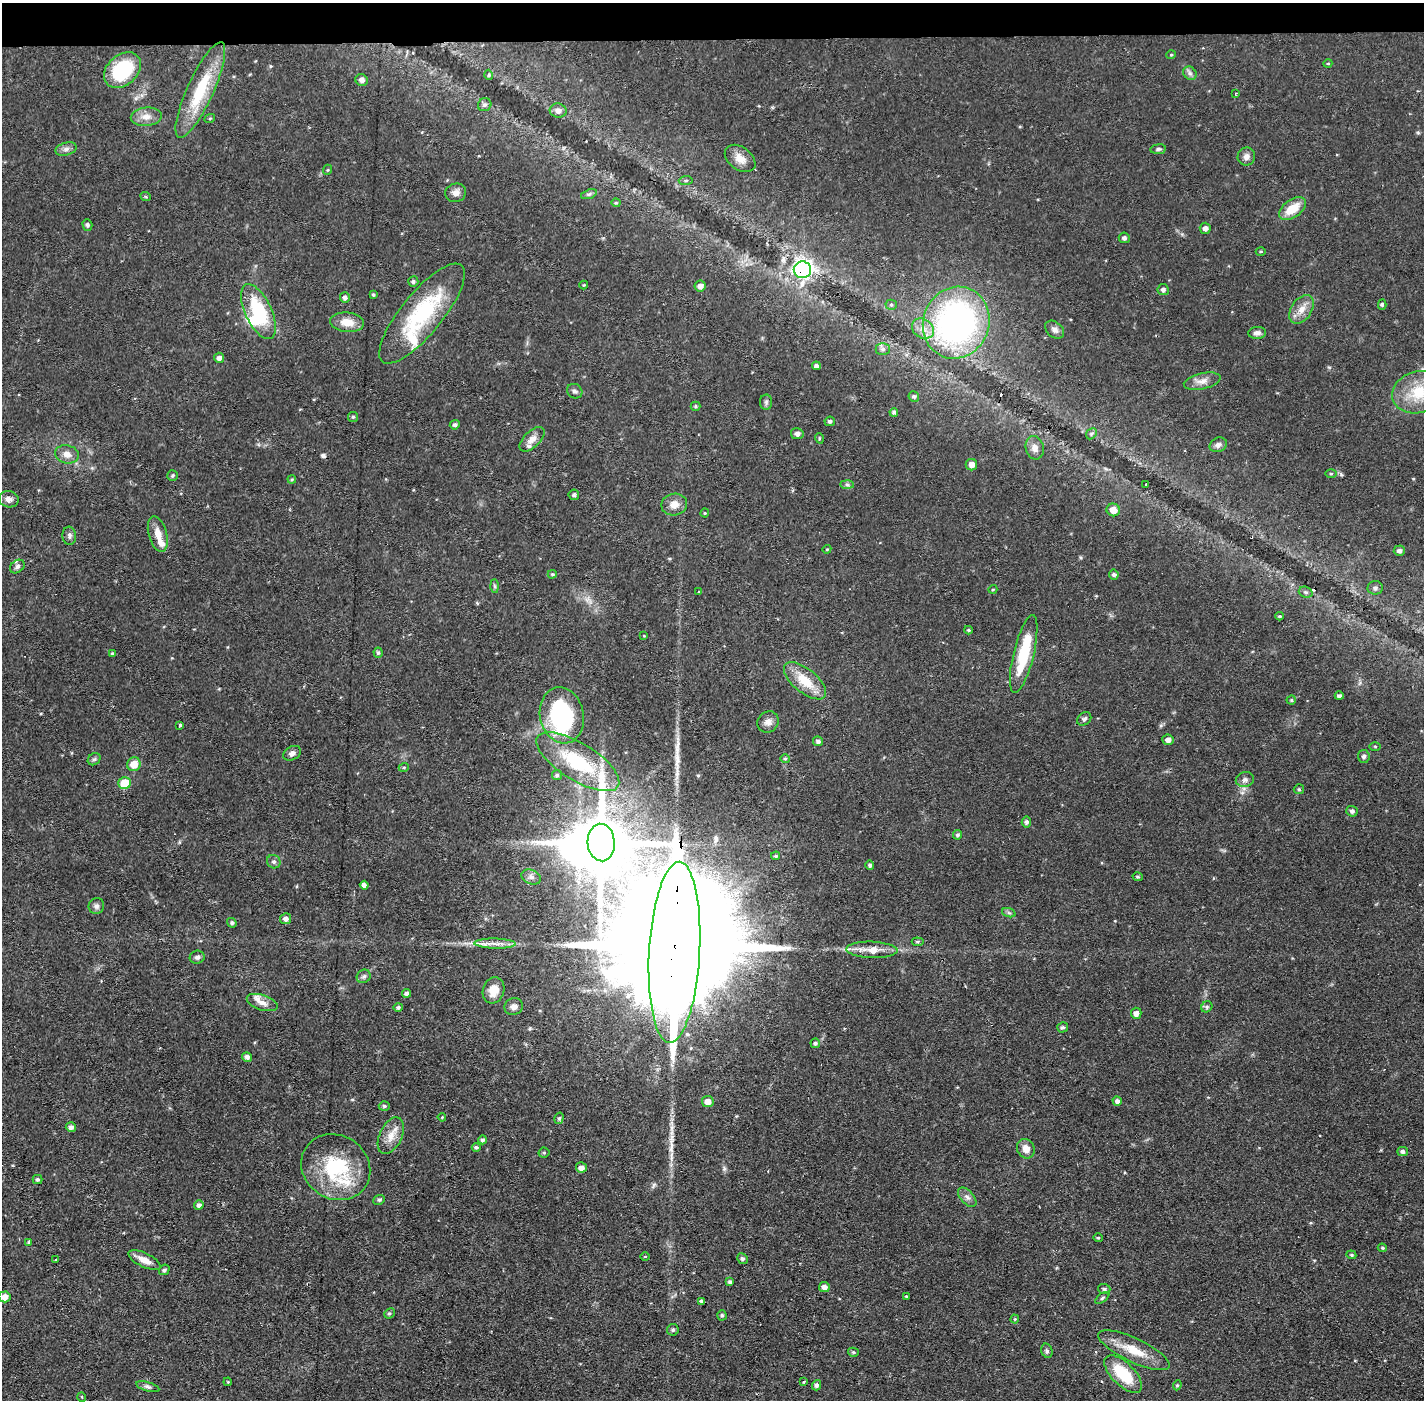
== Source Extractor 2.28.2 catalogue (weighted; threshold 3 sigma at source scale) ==
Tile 2 of 3 x 3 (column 2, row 1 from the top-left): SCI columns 1424-2845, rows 2850-4247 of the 4268 x 4301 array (HDU 1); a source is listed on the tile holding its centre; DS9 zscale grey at full resolution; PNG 1426 x 1402 px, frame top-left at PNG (2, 3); each listed source drawn as its Kron ellipse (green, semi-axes under 4 px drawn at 4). Shown black and unused: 3% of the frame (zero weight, under 2 of 3 exposures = <1% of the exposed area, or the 3 px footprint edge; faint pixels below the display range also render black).
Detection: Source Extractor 2.28.2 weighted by HDU 2 'WHT'; one run over the whole footprint, this tile lists its part. Background 0.0561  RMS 0.0059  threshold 0.0263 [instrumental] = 3 sigma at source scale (4.5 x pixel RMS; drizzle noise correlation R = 1.50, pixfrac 1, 0.05/0.05 arcsec/px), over >= 5 px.
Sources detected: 207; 4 inside a brighter object's white glare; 3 cosmic-ray / hot-pixel residue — neither listed nor drawn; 8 inside a brighter listed object's ellipse — not listed separately; the other 192 listed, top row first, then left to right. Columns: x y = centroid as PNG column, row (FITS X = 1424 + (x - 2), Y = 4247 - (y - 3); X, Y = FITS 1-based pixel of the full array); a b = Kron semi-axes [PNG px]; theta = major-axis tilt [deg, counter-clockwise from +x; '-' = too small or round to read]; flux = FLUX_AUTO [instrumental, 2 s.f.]
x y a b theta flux
1171 55 5 3 - 0.5
1328 63 4 3 - 0.5
122 70 21 15 42 33
1190 73 7 6 - 1.8
489 75 5 3 - 0.59
362 80 6 6 - 2.4
200 90 52 13 65 32
1236 93 3 2 - 0.47
485 105 7 6 - 1.6
558 111 8 7 - 2.8
146 117 15 9 5 5.4
210 118 5 3 - 0.6
66 149 11 6 15 2.4
1158 149 8 5 8 1.3
1246 157 9 8 - 3.1
740 158 17 11 -37 6.1
327 170 5 3 - 0.54
686 180 7 4 6 1.1
456 193 10 9 - 3.2
589 194 8 4 19 1.2
146 197 5 3 - 0.64
616 203 4 4 - 0.62
1292 209 15 8 35 12
87 225 6 5 - 1.2
1205 228 5 5 - 1.8
1124 238 5 5 - 1.4
1261 252 5 3 - 0.66
802 270 9 8 - 190
413 282 5 5 - 1.1
584 285 4 4 - 0.58
700 286 5 5 - 2.6
1163 290 6 5 - 1.4
373 295 4 3 - 0.76
345 298 5 5 - 1.8
1382 304 5 4 - 0.97
891 305 5 5 - 0.89
1301 309 16 10 55 6.1
258 312 29 13 -65 38
422 314 62 20 51 54
347 322 17 9 -6 7.9
956 323 36 33 67 180
923 329 11 9 -35 5.3
1055 330 11 7 -40 2.4
1257 333 9 6 5 2.2
883 349 7 6 - 1.6
219 358 5 5 - 2.3
816 366 4 4 - 1.6
1202 381 18 8 13 4.6
575 391 8 7 - 1.6
1419 392 27 20 17 24
914 396 5 5 - 1
766 402 8 6 89 1.4
695 406 5 4 - 0.78
894 412 4 4 - 1.2
353 417 5 5 - 0.94
830 421 5 4 - 1.3
455 425 5 4 - 1.1
797 434 6 5 - 1.8
1091 434 6 4 47 1
819 438 5 3 - 0.6
532 439 15 8 45 4.6
1218 445 9 7 26 2.1
1035 448 12 9 -76 4.2
67 454 12 9 -14 4.4
971 465 6 5 - 3.4
1331 474 5 4 - 0.68
172 475 5 5 - 0.93
292 479 4 3 - 0.63
1146 484 3 2 - 1.1
847 485 7 4 -1 1.2
574 495 5 5 - 1.1
9 499 10 8 -12 3.1
674 504 13 11 11 5.8
1113 510 7 6 - 6.2
705 513 4 4 - 0.55
158 534 18 9 -75 6.8
69 536 9 7 -86 1.7
827 549 4 3 - 0.5
1399 551 5 5 - 1.9
17 566 8 6 40 1.5
552 574 5 3 - 0.67
1114 574 5 5 - 1.1
494 586 7 4 -88 0.99
1375 588 7 7 - 1.8
993 589 4 3 - 0.47
699 592 3 2 - 0.49
1306 592 7 5 -20 1.3
1280 616 4 3 - 0.65
969 630 4 4 - 0.73
644 636 4 2 - 0.39
112 653 4 3 - 0.78
378 653 5 4 - 1.2
1024 654 40 10 76 29
805 681 25 11 -39 15
1339 696 4 4 - 1.4
1291 700 4 4 - 0.81
562 715 28 22 -78 76
1084 719 8 6 42 1.7
768 722 11 10 - 3.6
180 725 3 3 - 1.5
1168 740 6 5 - 2.3
818 741 5 5 - 1.6
1375 746 5 3 - 0.67
292 753 9 6 27 2.4
1364 756 6 6 - 1.4
94 759 7 5 42 1.1
785 759 5 4 - 0.78
578 762 47 18 -31 45
134 764 7 6 - 8.8
404 767 5 3 - 0.6
557 775 5 5 - 1.1
1245 780 9 7 16 2.3
124 783 6 6 - 16
1299 789 5 5 - 0.76
1352 811 5 5 - 1.4
1026 822 5 4 - 1.4
958 835 4 4 - 1.1
601 842 19 13 -86 3900
776 856 4 4 - 1.1
274 862 7 6 - 1.8
870 865 5 4 - 1.2
531 877 10 7 -23 2.2
1138 877 5 4 - 0.88
364 885 4 4 - 2.1
96 906 8 8 - 2
1009 913 7 4 -19 1.2
286 919 5 5 - 2.3
232 923 5 4 - 1.1
918 942 6 4 -5 0.75
495 944 21 5 -1 4.7
872 950 25 8 -2 9.3
674 952 91 25 87 44000
197 957 7 6 - 1.8
364 976 7 6 - 1.6
494 990 13 10 73 7.9
406 993 4 4 - 1.6
262 1003 16 7 -18 4
398 1007 5 4 - 1.2
514 1007 9 8 - 2.8
1207 1007 6 5 - 1.1
1136 1013 5 5 - 2.8
1063 1027 5 5 - 1.1
815 1043 5 4 - 1.2
247 1057 5 4 - 2.1
1117 1101 5 4 - 2.2
708 1102 6 5 - 4.4
384 1106 5 4 - 1.1
442 1117 4 3 - 0.49
559 1118 6 4 73 1
71 1127 5 5 - 1.9
391 1136 19 11 65 7.5
483 1140 4 4 - 1.2
476 1147 4 4 - 1.1
1026 1149 10 8 -63 4.7
1403 1152 5 4 - 1.6
544 1153 5 5 - 0.8
336 1167 36 31 -34 45
581 1167 5 5 - 2.7
37 1180 5 4 - 0.97
967 1197 11 6 -48 2.5
379 1200 6 4 24 1
199 1205 5 4 - 1.7
1098 1238 5 4 - 0.66
28 1242 4 3 - 0.7
1382 1248 4 3 - 0.63
1351 1255 5 4 - 0.82
645 1257 5 3 - 0.5
742 1259 5 5 - 1.4
56 1260 3 2 - 1
145 1260 17 7 -26 6
164 1270 5 5 - 1.3
730 1282 4 4 - 1.6
824 1287 5 5 - 2.8
1104 1289 6 5 - 1.2
906 1296 3 3 - 1.4
5 1297 6 5 - 5.1
1102 1298 8 4 36 1
702 1301 4 3 - 1.4
389 1313 5 4 - 1
722 1315 5 4 - 0.94
1015 1319 4 4 - 0.6
673 1330 6 6 - 1.2
1134 1350 39 12 -25 14
1047 1351 7 5 -73 1.4
853 1352 5 4 - 0.97
1123 1374 24 11 -45 25
228 1382 4 3 - 0.51
804 1382 3 2 - 0.8
817 1385 5 4 - 1.4
1177 1385 5 4 - 0.78
148 1387 12 4 -16 1.7
82 1397 5 3 - 0.52
Overlapping masked pixels (flux is a lower limit): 2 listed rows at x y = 802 270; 674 952
Isophote crosses this tile's border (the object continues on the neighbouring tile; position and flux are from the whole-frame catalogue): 2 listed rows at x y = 1419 392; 5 1297